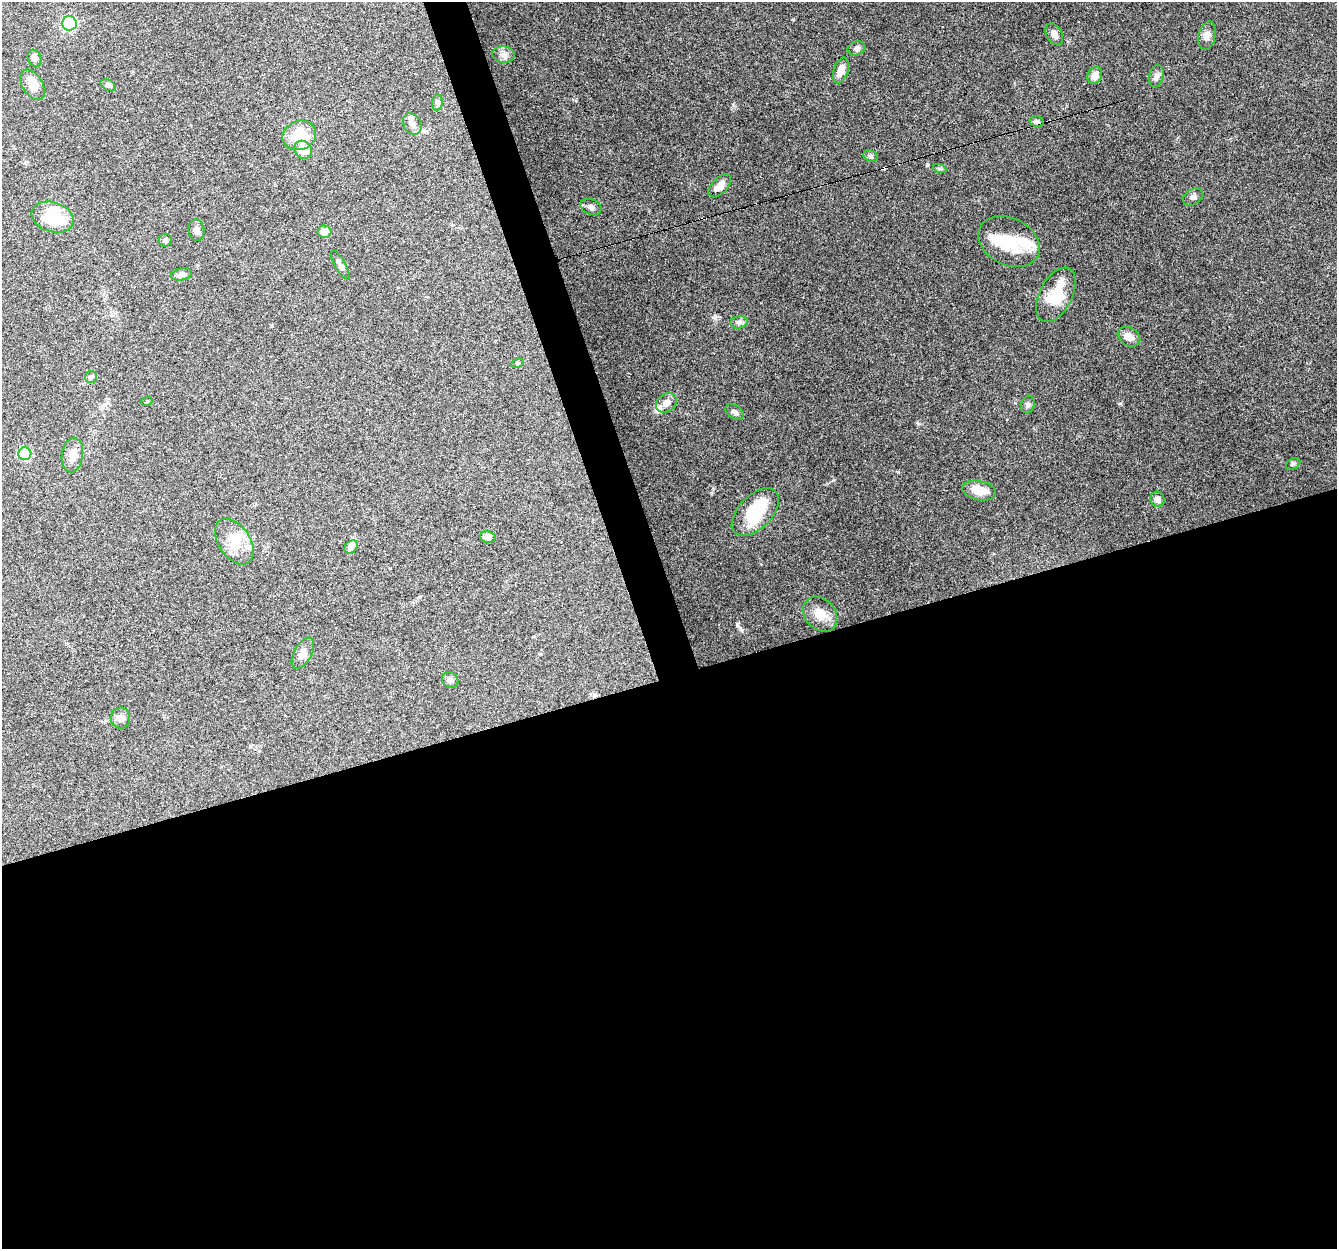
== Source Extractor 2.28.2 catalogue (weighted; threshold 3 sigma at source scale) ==
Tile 15 of 4 x 4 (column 3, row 4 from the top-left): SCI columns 2671-4005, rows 59-1305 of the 5340 x 5160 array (HDU 1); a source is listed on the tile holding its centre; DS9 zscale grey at full resolution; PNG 1339 x 1251 px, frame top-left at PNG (2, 2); each listed source drawn as its Kron ellipse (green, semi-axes under 4 px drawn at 4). Shown black and unused: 48% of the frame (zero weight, under 4 of 8 exposures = <1% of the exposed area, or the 3 px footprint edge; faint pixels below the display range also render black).
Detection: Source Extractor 2.28.2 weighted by HDU 2 'WHT'; one run over the whole footprint, this tile lists its part. Background 0.0853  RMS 0.0039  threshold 0.0161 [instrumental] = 3 sigma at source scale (4.09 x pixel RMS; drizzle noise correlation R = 1.36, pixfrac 0.8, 0.0396/0.0396 arcsec/px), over >= 5 px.
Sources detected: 58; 4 inside a brighter object's white glare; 3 cosmic-ray / hot-pixel residue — neither listed nor drawn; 1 inside a brighter listed object's ellipse — not listed separately; the other 50 listed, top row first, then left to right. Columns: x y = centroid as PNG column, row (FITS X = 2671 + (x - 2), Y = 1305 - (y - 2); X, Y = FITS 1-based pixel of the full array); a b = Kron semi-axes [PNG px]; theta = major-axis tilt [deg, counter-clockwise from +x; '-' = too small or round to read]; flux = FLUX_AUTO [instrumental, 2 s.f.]
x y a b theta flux
69 23 7 7 - 38
1054 34 12 7 -60 2
1207 36 15 8 76 2.1
856 48 9 6 20 1.1
503 54 11 8 -3 2
34 58 8 6 -71 2.2
841 70 13 7 73 3.6
1095 75 9 7 63 3.5
1156 76 11 7 77 1.5
33 85 16 10 -58 4.9
108 85 8 5 -30 0.88
437 103 8 5 85 0.79
1037 122 7 5 -13 1.1
412 124 11 8 -60 2.1
299 135 17 14 22 11
303 150 9 8 - 6.6
871 156 7 5 -22 0.8
940 169 7 4 -19 0.53
720 186 14 7 46 3.2
1193 197 11 7 34 1.4
591 207 11 7 -22 1.5
53 217 22 14 -18 17
196 230 11 8 -81 1.5
324 232 7 6 - 2.5
165 240 6 6 - 0.88
1009 242 32 23 -27 14
340 265 16 5 -60 1.6
181 274 11 6 13 1.9
1056 295 29 16 62 13
739 322 8 6 11 1.1
1129 337 12 9 -32 3.2
518 363 7 4 26 0.53
91 377 6 6 - 0.76
147 401 5 3 - 0.31
666 403 11 8 37 2.9
1028 405 9 6 73 1
734 412 10 6 -35 1.2
25 454 6 6 - 21
72 455 17 10 82 4.5
1293 464 8 5 30 0.72
979 490 17 9 -12 5.6
1158 499 7 7 - 2.1
755 512 29 16 45 20
488 537 8 5 -8 2.1
234 542 25 16 -56 8.4
351 547 7 5 45 1.2
820 614 19 15 -48 5.8
303 653 17 9 61 2.5
450 680 8 7 - 1.4
120 718 10 9 - 2.2
Unlisted compact peaks at least as high as the median listed source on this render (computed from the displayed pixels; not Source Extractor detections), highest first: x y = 737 626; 1120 403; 833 480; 733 105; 918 423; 793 20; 712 493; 1015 403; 714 319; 761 564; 272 325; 197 265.